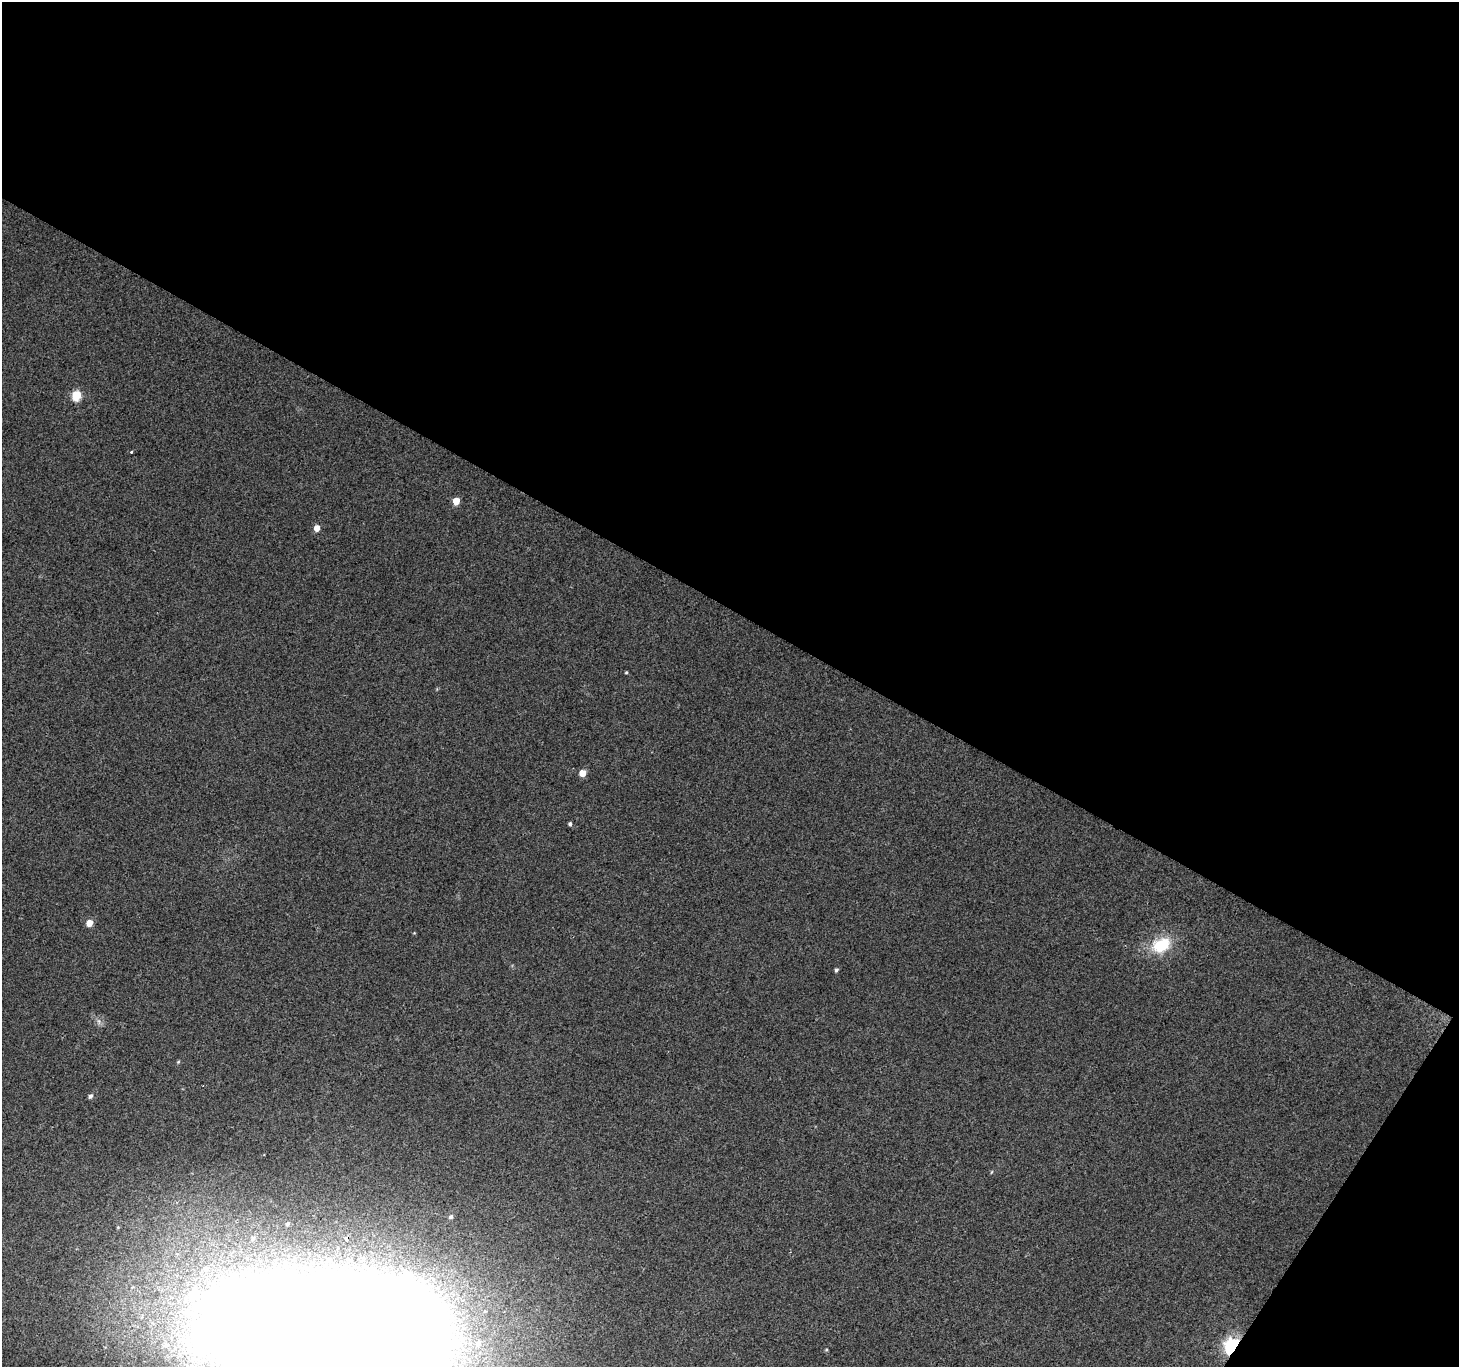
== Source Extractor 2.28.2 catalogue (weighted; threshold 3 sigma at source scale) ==
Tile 2 of 2 x 2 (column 2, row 1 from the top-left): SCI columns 1458-2914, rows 1486-2850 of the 2914 x 2950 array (HDU 1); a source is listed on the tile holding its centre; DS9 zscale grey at full resolution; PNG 1461 x 1369 px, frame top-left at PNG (2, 2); no overlay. Shown black and unused: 47% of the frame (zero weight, under 2 of 3 exposures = <1% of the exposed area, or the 3 px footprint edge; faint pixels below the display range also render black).
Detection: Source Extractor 2.28.2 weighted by HDU 2 'WHT'; one run over the whole footprint, this tile lists its part. Background 0.0624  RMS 0.014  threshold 0.063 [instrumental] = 3 sigma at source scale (4.5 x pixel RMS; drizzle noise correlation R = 1.50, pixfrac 1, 0.0396/0.0396 arcsec/px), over >= 5 px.
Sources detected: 22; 2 inside a brighter object's white glare — not listed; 1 inside a brighter listed object's ellipse — not listed separately; the other 19 listed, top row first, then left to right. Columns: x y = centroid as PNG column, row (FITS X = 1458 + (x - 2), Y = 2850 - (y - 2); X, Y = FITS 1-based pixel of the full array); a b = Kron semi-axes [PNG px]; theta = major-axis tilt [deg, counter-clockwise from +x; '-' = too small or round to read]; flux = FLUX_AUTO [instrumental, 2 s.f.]
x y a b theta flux
76 395 6 5 - 69
131 452 3 3 - 3.6
456 501 5 5 - 22
317 528 5 5 - 13
626 672 4 3 - 1.5
582 773 5 5 - 19
570 824 4 4 - 3
89 923 6 5 - 13
1161 945 20 14 27 53
836 970 5 4 - 2.7
178 1062 5 4 - 1.4
90 1096 6 5 - 3.5
451 1217 5 5 - 2.9
287 1224 5 5 - 2.3
253 1238 7 5 73 2.9
206 1269 10 9 - 11
353 1321 136 73 -13 6800
1232 1347 7 5 57 510
826 1350 5 3 - 1.4
Overlapping masked pixels (flux is a lower limit): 1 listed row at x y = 1232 1347
Isophote crosses this tile's border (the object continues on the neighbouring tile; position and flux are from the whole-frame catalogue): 1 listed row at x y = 353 1321